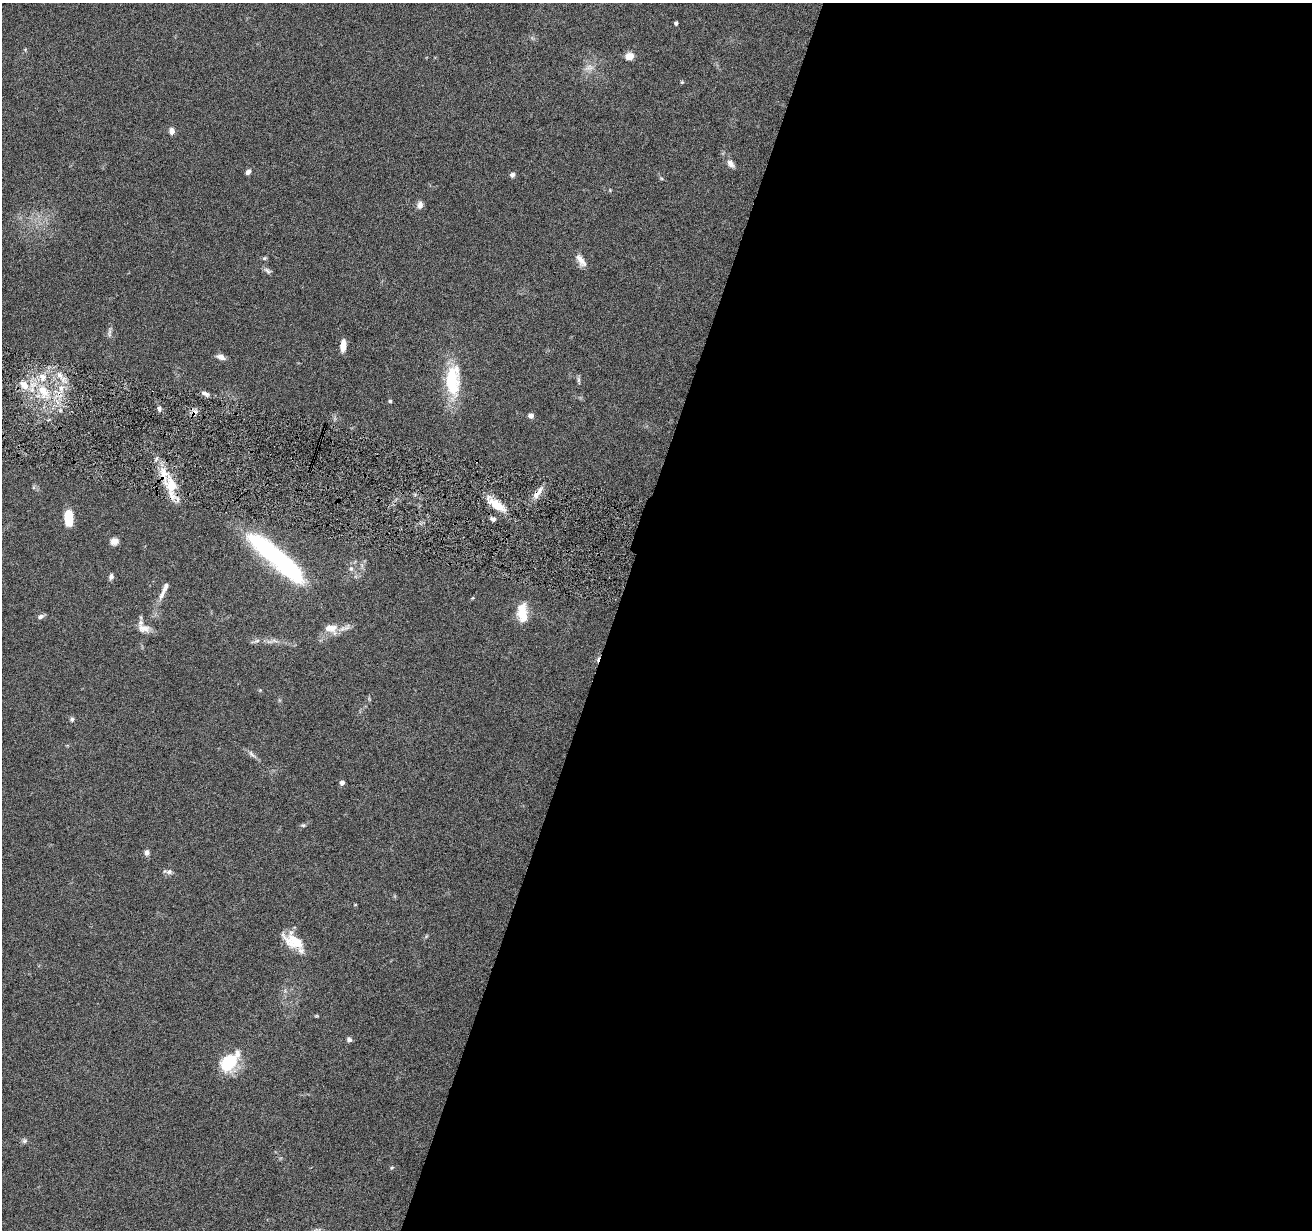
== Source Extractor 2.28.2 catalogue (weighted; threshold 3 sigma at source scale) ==
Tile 12 of 4 x 4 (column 4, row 3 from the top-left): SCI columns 3933-5242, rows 1484-2711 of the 5242 x 5295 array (HDU 1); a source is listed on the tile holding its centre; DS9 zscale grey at full resolution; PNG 1314 x 1232 px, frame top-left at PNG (2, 3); no overlay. Shown black and unused: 53% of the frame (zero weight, under 4 of 8 exposures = <1% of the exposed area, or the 3 px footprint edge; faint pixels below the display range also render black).
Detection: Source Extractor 2.28.2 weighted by HDU 2 'WHT'; one run over the whole footprint, this tile lists its part. Background 0.0772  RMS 0.0044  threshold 0.0181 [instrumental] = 3 sigma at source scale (4.09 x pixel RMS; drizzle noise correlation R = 1.36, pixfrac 0.8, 0.05/0.05 arcsec/px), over >= 5 px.
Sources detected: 65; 1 too faint to see at this stretch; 1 inside a brighter object's white glare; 2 cosmic-ray / hot-pixel residue — not listed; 6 inside a brighter listed object's ellipse — not listed separately; the other 55 listed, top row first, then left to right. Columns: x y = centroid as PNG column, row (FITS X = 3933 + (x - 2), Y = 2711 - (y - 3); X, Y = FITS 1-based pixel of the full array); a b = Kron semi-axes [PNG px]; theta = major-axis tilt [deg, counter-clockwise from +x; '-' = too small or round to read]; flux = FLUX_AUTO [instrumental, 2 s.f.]
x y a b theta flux
676 23 4 4 - 0.79
25 49 6 4 1 0.41
629 56 8 7 - 3.9
589 68 15 8 11 2.8
682 82 4 4 - 0.42
172 131 7 5 -89 2.3
731 163 12 7 -58 2.3
248 172 7 5 46 1.3
512 175 6 6 - 1.1
610 190 4 4 - 0.34
420 205 10 7 79 1.8
265 258 6 5 - 0.59
581 260 19 8 -56 3
267 271 12 6 -39 1.2
109 333 14 4 85 1.2
343 346 12 6 85 3.7
220 357 11 6 -19 2
578 380 9 4 -82 0.8
452 381 41 18 90 21
24 385 13 9 -47 4.9
61 388 8 6 89 2.3
43 391 19 11 -57 9.3
205 393 11 5 -22 1.7
390 401 5 4 - 0.59
159 408 7 5 -77 0.99
531 416 5 5 - 1.7
171 485 22 14 -76 11
537 494 14 7 63 2.9
496 505 23 9 -36 7.3
68 518 14 7 -88 13
493 519 7 6 - 1.2
114 541 9 8 - 2.2
267 550 48 18 -42 55
351 569 8 7 - 1.4
111 577 8 5 70 1.3
162 595 17 7 65 2.8
522 612 23 12 -87 7.8
40 616 8 5 24 1.3
144 628 18 10 -10 3.5
331 628 19 13 -16 5.6
256 641 15 4 19 1.3
72 719 6 6 - 0.76
252 754 16 5 -41 1.6
342 783 5 5 - 1.7
303 825 6 5 - 0.66
147 853 8 6 -89 1.4
169 872 10 7 -7 1.4
355 905 4 3 - 0.28
294 939 31 16 -19 8
316 1016 7 3 0 0.44
349 1040 6 6 - 1.1
229 1062 28 16 48 15
24 1141 7 6 - 0.98
392 1168 6 4 34 0.56
316 1230 16 5 17 1.5
Overlapping masked pixels (flux is a lower limit): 2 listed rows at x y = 171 485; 537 494
Isophote crosses this tile's border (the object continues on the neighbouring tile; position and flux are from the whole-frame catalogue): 1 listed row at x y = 316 1230